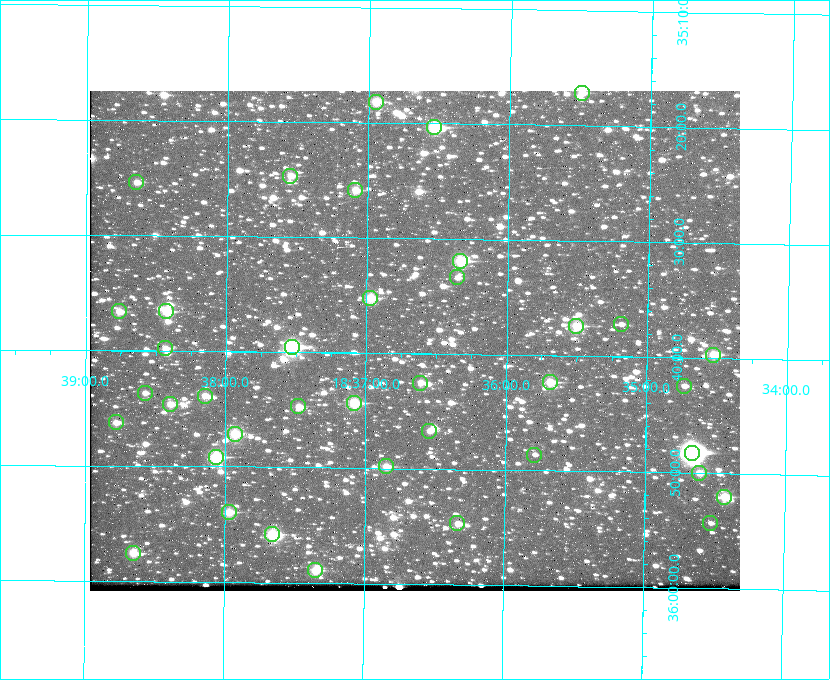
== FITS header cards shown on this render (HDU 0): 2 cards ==
NAXIS1  =                  650 / Width of table row in bytes
NAXIS2  =                  500 / Number of rows in table

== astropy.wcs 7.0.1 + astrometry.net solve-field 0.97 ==
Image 650 x 500 px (HDU 0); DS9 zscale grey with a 90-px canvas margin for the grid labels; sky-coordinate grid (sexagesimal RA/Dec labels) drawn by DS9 from the SOLVED WCS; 39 Tycho-2 reference stars matched to detected sources circled (green)
Header WCS: none
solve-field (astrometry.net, Tycho-2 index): SOLVED blind (the file carries no WCS)
Solved WCS: RA---TAN-SIP/DEC--TAN-SIP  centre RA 18:36:39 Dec +35:39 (279.16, +35.65 deg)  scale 5.21 arcsec/px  FOV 56.4' x 43.4'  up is +179 deg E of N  parity flipped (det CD > 0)
(file carries no celestial WCS; the grid is the blind solution)
Tycho-2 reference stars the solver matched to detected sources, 39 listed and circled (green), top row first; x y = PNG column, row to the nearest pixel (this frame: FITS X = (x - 90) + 1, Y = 500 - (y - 91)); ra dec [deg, ICRS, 3 dp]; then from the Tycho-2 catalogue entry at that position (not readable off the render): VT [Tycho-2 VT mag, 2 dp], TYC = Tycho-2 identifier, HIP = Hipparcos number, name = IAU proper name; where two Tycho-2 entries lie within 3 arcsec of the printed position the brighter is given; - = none
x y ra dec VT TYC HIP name
582 93 278.873 +35.286 11.83 2632-1249-1 - -
376 102 279.238 +35.303 11.12 2645-808-1 - -
434 127 279.134 +35.339 9.91 2645-980-1 - -
290 176 279.388 +35.411 11.24 2645-612-1 - -
136 182 279.661 +35.423 11.63 2645-537-1 - -
355 190 279.273 +35.431 11.09 2645-464-1 - -
460 261 279.085 +35.532 9.84 2645-710-1 - -
457 277 279.089 +35.556 12.25 2645-664-1 - -
370 298 279.243 +35.587 11.11 2645-606-1 - -
119 311 279.691 +35.610 11.17 2645-563-1 - -
166 311 279.606 +35.610 10.50 2645-565-1 - -
621 324 278.797 +35.620 11.98 2632-1285-1 - -
576 326 278.877 +35.623 10.37 2632-1282-1 - -
292 347 279.382 +35.660 8.88 2649-136-1 91311 -
165 348 279.608 +35.663 11.57 2649-139-1 - -
713 355 278.632 +35.662 10.68 2636-195-1 - -
550 382 278.922 +35.705 10.37 2636-96-1 - -
420 383 279.153 +35.708 11.59 2649-53-1 - -
684 386 278.683 +35.707 11.93 2636-92-1 - -
145 393 279.644 +35.727 11.73 2649-34-1 - -
205 396 279.537 +35.731 11.00 2649-31-1 - -
354 403 279.271 +35.739 10.27 2649-22-1 - -
170 404 279.598 +35.743 11.39 2649-19-1 - -
298 406 279.370 +35.745 11.39 2649-20-1 - -
116 422 279.695 +35.771 11.56 2649-1228-1 - -
429 431 279.136 +35.778 11.49 2649-1247-1 - -
235 434 279.483 +35.786 9.96 2649-1276-1 - -
692 453 278.667 +35.805 7.78 2636-68-1 91080 -
534 455 278.947 +35.810 12.41 2636-73-1 - -
216 457 279.516 +35.819 10.07 2649-1464-1 - -
386 466 279.212 +35.831 10.99 2649-1529-1 - -
699 473 278.654 +35.833 11.29 2636-133-1 - -
724 497 278.608 +35.867 11.60 2636-246-1 - -
229 512 279.492 +35.899 10.86 2649-1492-1 - -
457 523 279.083 +35.912 11.42 2649-1448-1 - -
710 523 278.632 +35.905 12.27 2636-371-1 - -
272 534 279.414 +35.931 10.32 2649-1381-1 - -
133 553 279.662 +35.960 11.12 2649-1270-1 - -
315 570 279.337 +35.982 10.50 2649-1232-1 - -